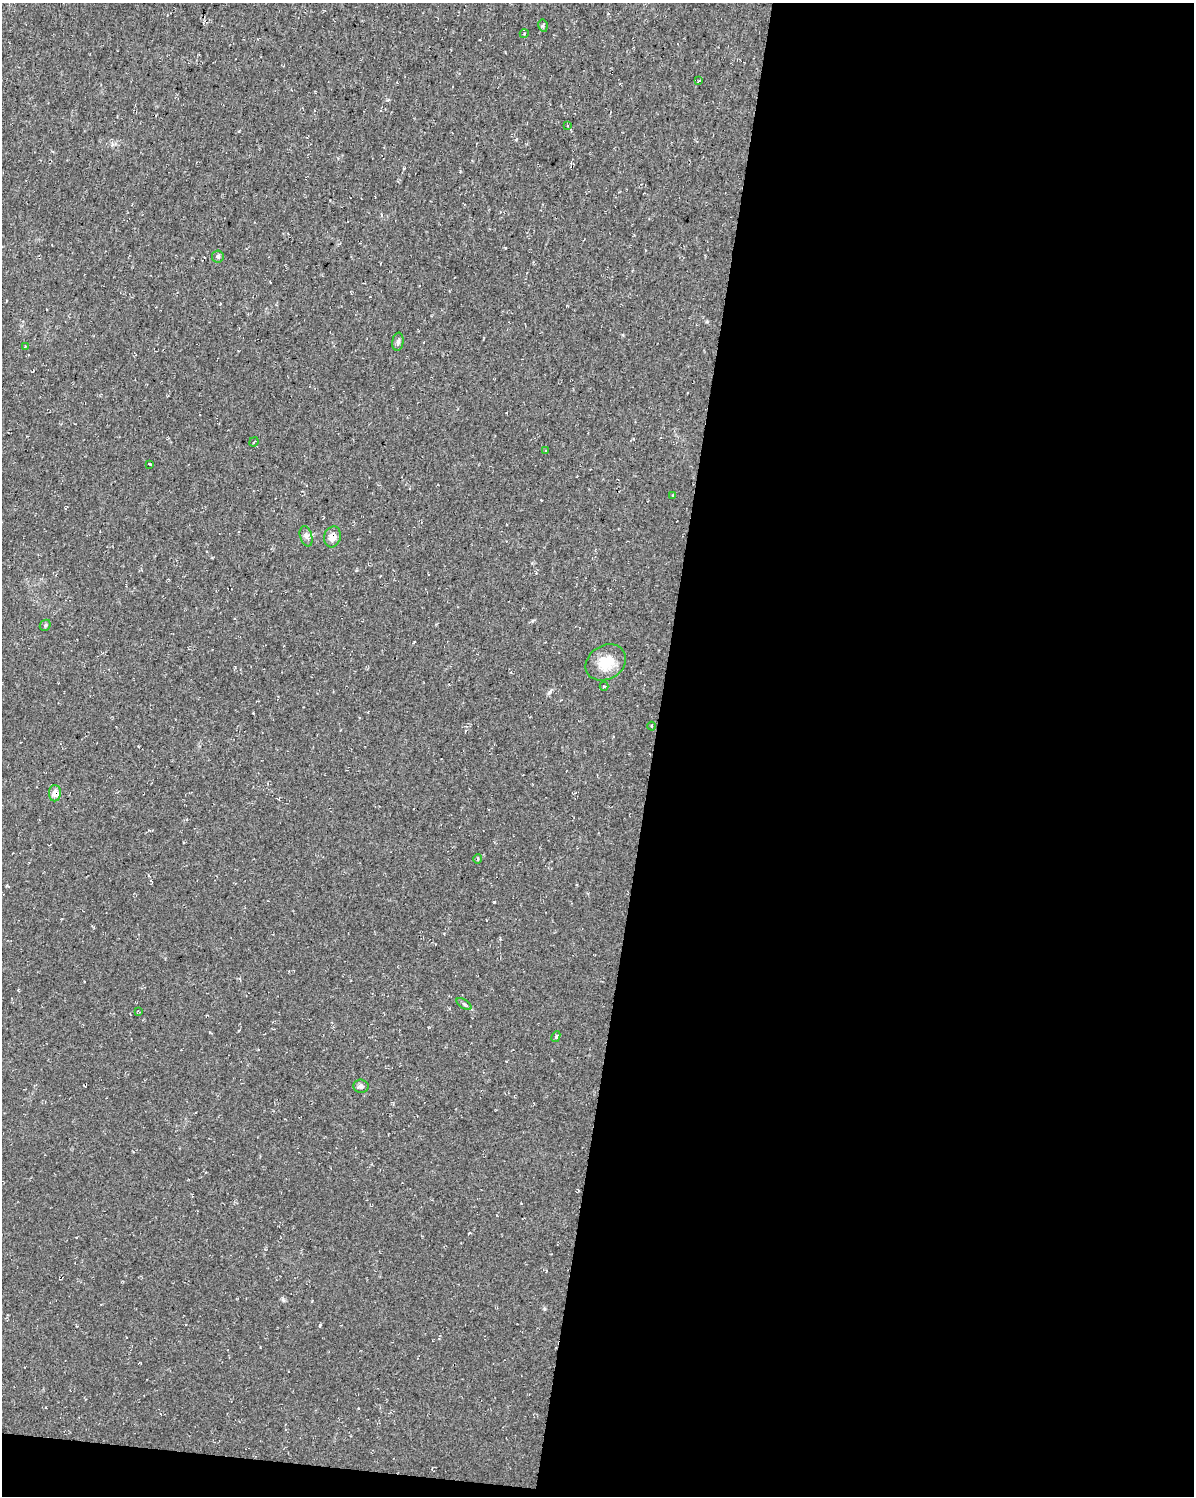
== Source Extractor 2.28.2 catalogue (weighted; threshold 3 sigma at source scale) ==
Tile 12 of 4 x 3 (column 4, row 3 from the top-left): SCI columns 3585-4776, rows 282-1775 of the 4783 x 5045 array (HDU 1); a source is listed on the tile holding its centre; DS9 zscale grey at full resolution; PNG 1196 x 1498 px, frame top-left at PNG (2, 3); each listed source drawn as its Kron ellipse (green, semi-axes under 4 px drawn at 4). Shown black and unused: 46% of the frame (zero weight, under 2 of 3 exposures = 2% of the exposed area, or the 3 px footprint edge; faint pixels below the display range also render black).
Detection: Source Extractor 2.28.2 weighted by HDU 2 'WHT'; one run over the whole footprint, this tile lists its part. Background 0.035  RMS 0.0055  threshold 0.0246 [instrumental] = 3 sigma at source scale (4.5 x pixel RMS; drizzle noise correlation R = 1.50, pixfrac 1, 0.0396/0.0396 arcsec/px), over >= 5 px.
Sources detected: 23; all 23 listed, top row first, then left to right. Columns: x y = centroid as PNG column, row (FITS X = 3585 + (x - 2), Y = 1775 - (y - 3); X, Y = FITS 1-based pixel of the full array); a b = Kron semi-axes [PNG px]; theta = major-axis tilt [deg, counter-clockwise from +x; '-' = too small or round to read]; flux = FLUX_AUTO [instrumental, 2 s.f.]
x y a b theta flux
543 26 6 4 -80 0.85
524 34 4 3 - 0.58
699 81 4 3 - 0.72
567 125 2 2 - 0.54
218 256 6 6 - 1.3
398 342 9 5 82 1.4
25 346 4 3 - 0.7
254 442 5 2 - 0.4
545 451 3 2 - 0.73
150 464 3 2 - 0.64
673 495 3 3 - 0.79
306 536 10 6 -74 2
332 537 10 8 75 4.5
45 625 6 5 - 0.76
606 662 21 17 31 12
604 686 4 3 - 0.72
651 726 4 3 - 0.44
55 793 8 6 88 5.1
478 859 5 4 - 0.59
464 1004 8 3 -32 0.99
138 1011 3 2 - 0.49
556 1037 6 3 64 0.92
361 1086 7 6 - 1.8
Overlapping masked pixels (flux is a lower limit): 2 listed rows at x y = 332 537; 55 793
Unlisted compact peaks at least as high as the median listed source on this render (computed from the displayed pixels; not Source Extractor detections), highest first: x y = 494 902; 283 1300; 320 1325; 549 692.